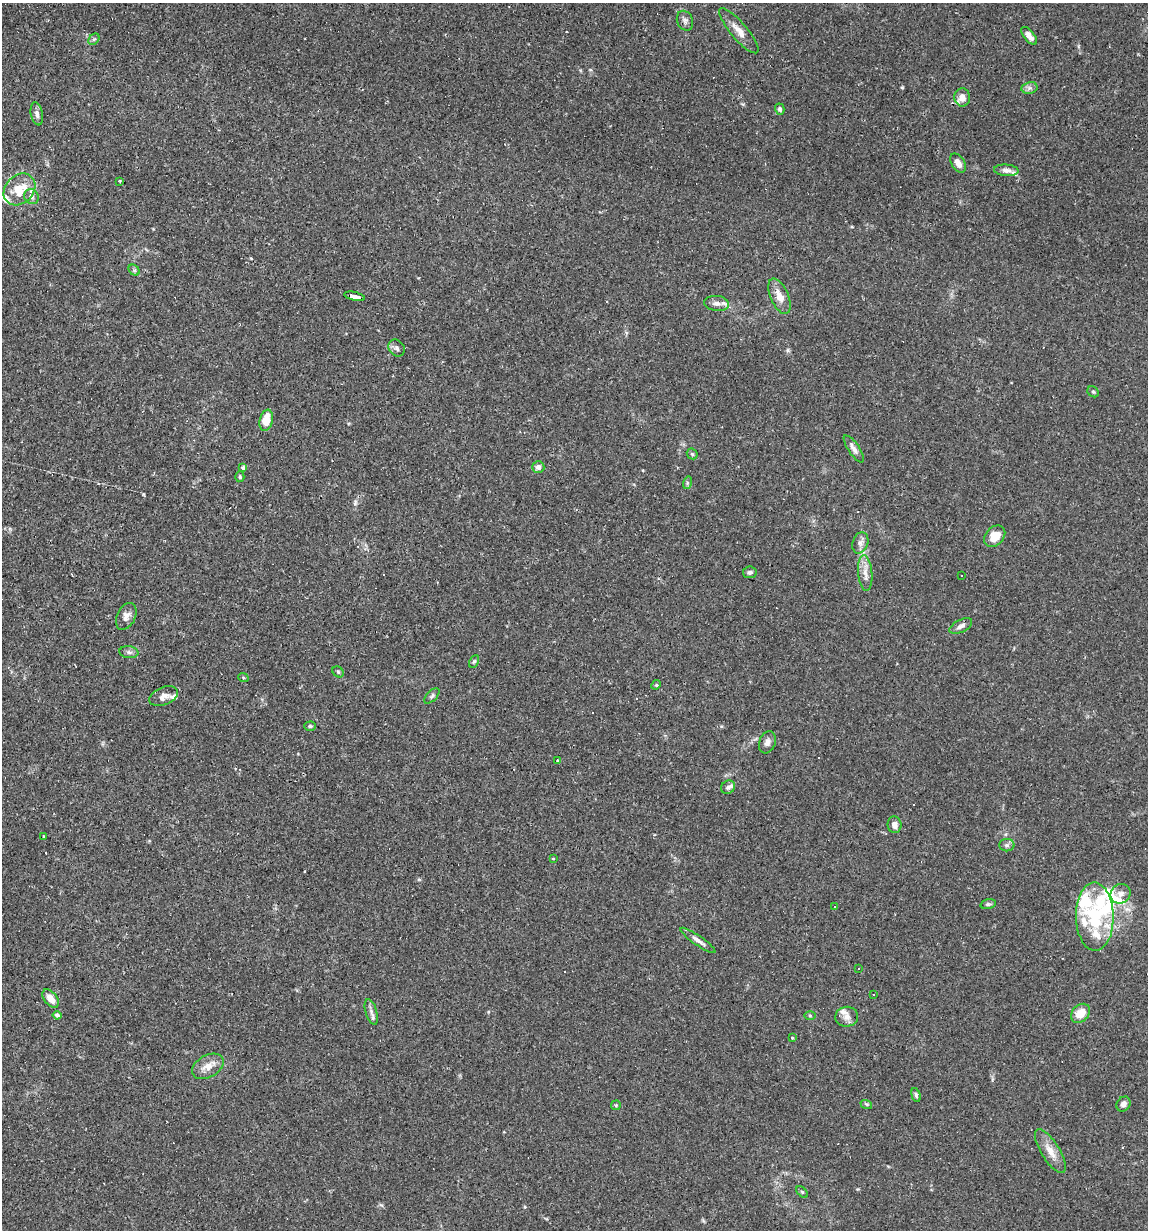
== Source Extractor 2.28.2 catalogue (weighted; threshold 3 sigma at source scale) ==
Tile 11 of 4 x 4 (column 3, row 3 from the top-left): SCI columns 2528-3673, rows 1229-2456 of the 4935 x 4911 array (HDU 1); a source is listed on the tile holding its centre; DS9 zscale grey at full resolution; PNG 1150 x 1232 px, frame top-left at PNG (2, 3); each listed source drawn as its Kron ellipse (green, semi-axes under 4 px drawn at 4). Shown black and unused: <1% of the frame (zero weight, under 2 of 3 exposures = <1% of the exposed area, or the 3 px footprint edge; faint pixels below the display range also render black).
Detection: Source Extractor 2.28.2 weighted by HDU 2 'WHT'; one run over the whole footprint, this tile lists its part. Background 0.0551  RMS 0.0043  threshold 0.0196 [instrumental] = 3 sigma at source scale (4.5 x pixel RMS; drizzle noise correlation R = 1.50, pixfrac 1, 0.05/0.05 arcsec/px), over >= 5 px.
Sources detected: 93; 2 inside a brighter object's white glare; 12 cosmic-ray / hot-pixel residue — neither listed nor drawn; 10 inside a brighter listed object's ellipse — not listed separately; the other 69 listed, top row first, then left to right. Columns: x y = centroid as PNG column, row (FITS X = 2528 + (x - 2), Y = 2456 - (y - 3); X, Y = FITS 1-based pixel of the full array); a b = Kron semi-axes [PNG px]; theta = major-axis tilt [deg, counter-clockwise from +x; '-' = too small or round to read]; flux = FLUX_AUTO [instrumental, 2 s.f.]
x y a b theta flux
685 21 10 8 -66 1.4
739 31 29 8 -50 4.6
1029 36 10 5 -50 2.4
94 39 6 5 - 0.8
1029 88 8 5 11 1.4
962 97 9 8 - 3.2
780 109 6 4 -74 0.93
37 114 11 6 -79 1.8
958 163 10 6 -59 3.1
1006 170 12 5 -4 1.8
120 181 3 2 - 0.41
19 189 18 14 45 9.7
31 197 8 7 - 1.6
134 270 6 5 - 0.72
355 296 10 4 -13 37
779 296 19 9 -67 4.9
717 303 12 7 -7 2.4
397 348 9 7 -47 1.5
1093 392 6 5 - 0.7
266 420 11 6 77 7.3
854 449 16 5 -55 2.5
692 454 6 5 - 0.63
243 467 3 3 - 1.4
538 467 6 5 - 1.9
240 477 5 4 - 0.6
687 483 6 4 73 0.67
995 536 12 9 45 7
860 543 11 7 71 2.1
750 572 7 5 8 0.95
865 573 18 7 -85 3.5
961 576 3 2 - 0.33
126 616 14 9 64 2.8
961 626 12 6 27 1.9
129 652 9 6 -8 1.3
474 661 7 4 62 0.6
338 672 6 5 - 0.64
243 677 5 3 - 0.42
656 685 5 4 - 0.46
164 696 15 9 23 2.7
432 696 9 5 46 0.91
310 726 6 4 1 0.67
767 742 11 8 69 2.2
558 761 3 3 - 1.3
728 787 7 6 - 1.2
894 825 8 7 - 2.3
43 837 3 3 - 0.56
1007 845 7 6 - 1.2
553 858 3 3 - 0.41
1121 894 10 9 - 2.3
988 904 8 4 15 0.74
834 906 3 2 - 0.7
1095 917 34 19 -89 24
698 940 21 4 -35 2.3
858 969 3 2 - 0.61
874 994 3 3 - 8.2
51 998 10 6 -51 4.2
371 1012 13 5 -73 1.9
1080 1013 11 8 44 5.9
57 1015 4 4 - 1.4
810 1015 6 4 -1 0.52
847 1017 11 10 - 2.9
792 1038 4 3 - 0.38
208 1066 17 11 30 4.7
916 1095 7 4 -75 0.88
866 1104 6 4 -17 0.62
1123 1104 8 6 54 2
616 1105 5 4 - 0.56
1050 1151 25 9 -58 5.4
802 1192 7 4 -45 0.59
Overlapping masked pixels (flux is a lower limit): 1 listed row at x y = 355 296